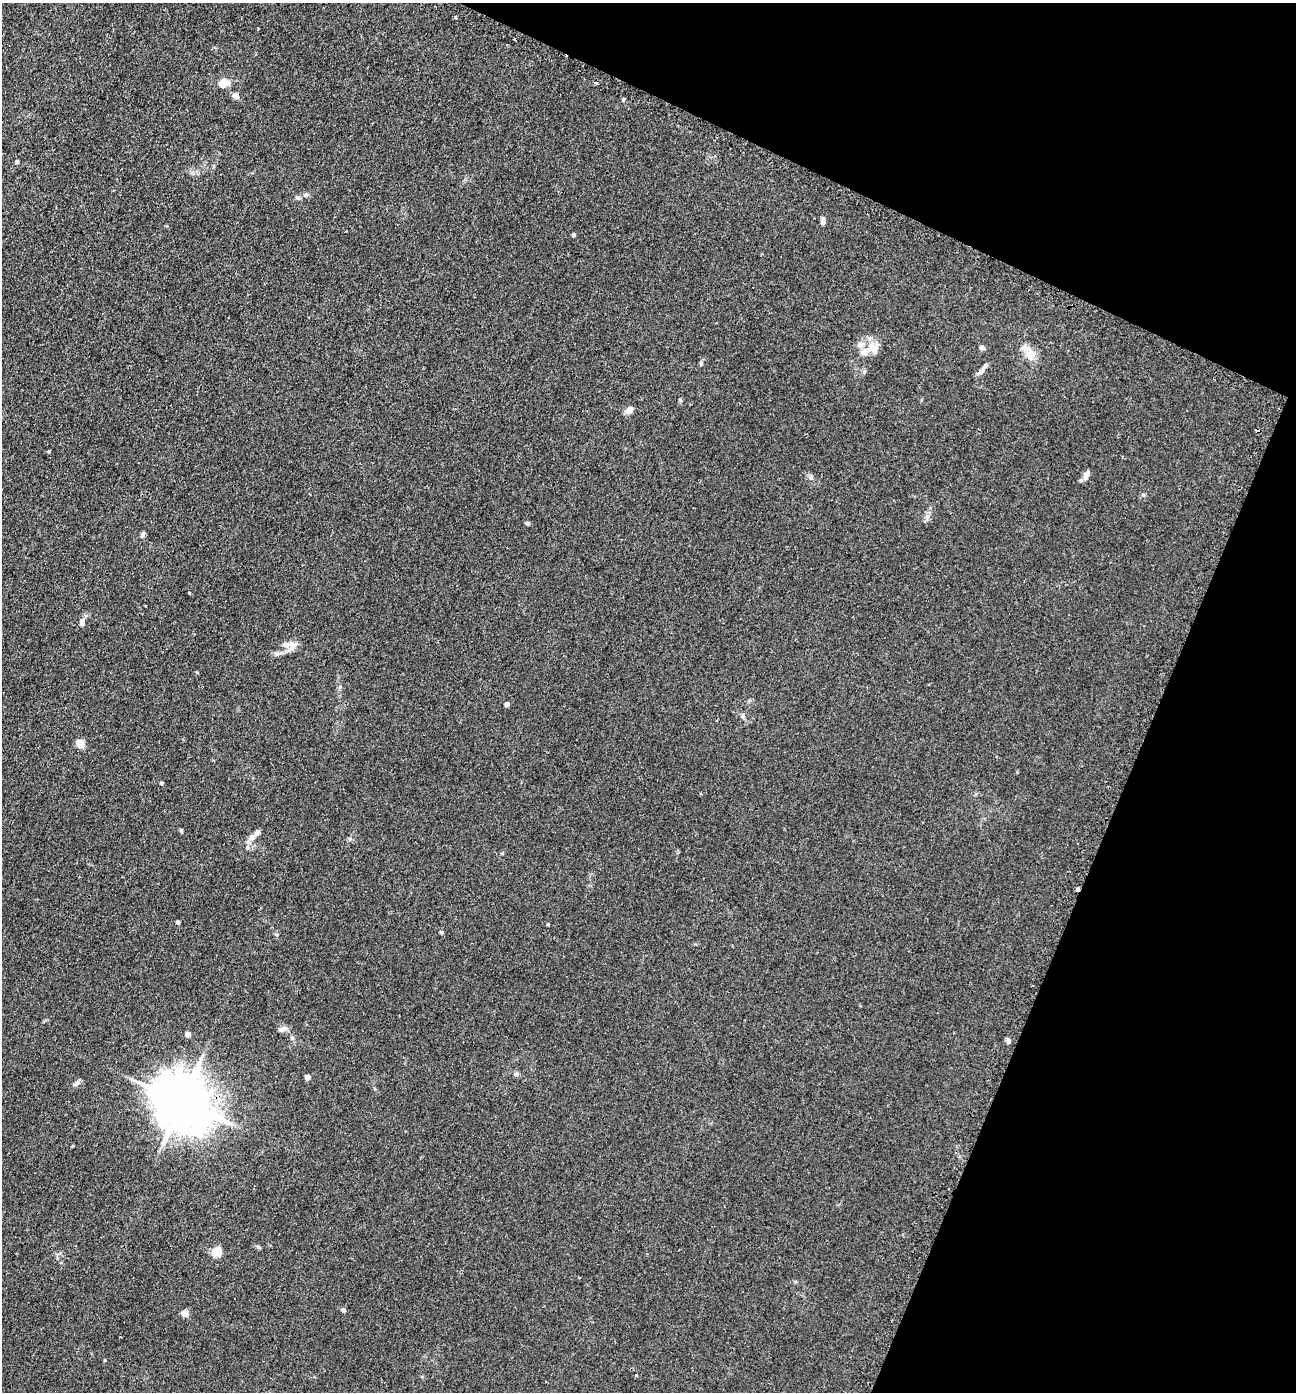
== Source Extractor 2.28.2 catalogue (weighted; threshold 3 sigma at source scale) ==
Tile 8 of 4 x 4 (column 4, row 2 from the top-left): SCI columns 4181-5474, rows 2810-4199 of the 5636 x 5618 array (HDU 1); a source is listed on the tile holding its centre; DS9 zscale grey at full resolution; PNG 1298 x 1394 px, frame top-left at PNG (2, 3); no overlay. Shown black and unused: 21% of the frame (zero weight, under 2 of 3 exposures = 3% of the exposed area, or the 3 px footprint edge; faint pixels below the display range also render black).
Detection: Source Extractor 2.28.2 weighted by HDU 2 'WHT'; one run over the whole footprint, this tile lists its part. Background 0.0592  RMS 0.0062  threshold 0.0279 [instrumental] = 3 sigma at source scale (4.5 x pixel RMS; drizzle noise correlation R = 1.50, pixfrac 1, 0.05/0.05 arcsec/px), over >= 5 px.
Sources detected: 47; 1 cosmic-ray / hot-pixel residue — not listed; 3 inside a brighter listed object's ellipse — not listed separately; the other 43 listed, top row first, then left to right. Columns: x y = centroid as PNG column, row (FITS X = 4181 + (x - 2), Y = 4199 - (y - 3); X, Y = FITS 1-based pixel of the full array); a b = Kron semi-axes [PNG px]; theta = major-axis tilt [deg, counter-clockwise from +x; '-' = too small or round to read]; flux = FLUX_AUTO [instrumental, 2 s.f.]
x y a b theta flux
455 17 3 3 - 0.73
224 83 13 10 27 6
236 96 7 6 - 3.1
17 162 5 4 - 0.8
306 195 6 5 - 1.3
823 221 7 5 90 2.6
573 235 4 4 - 2.7
982 348 8 6 -24 1.5
873 349 16 12 -16 6.9
1031 354 14 12 -70 7.8
701 364 6 5 - 1
981 371 14 6 47 3
629 410 11 7 49 3.1
1086 475 12 6 64 3.1
928 516 8 5 72 2
527 523 5 5 - 0.93
143 534 7 5 69 1.6
189 593 3 2 - 0.69
82 622 11 6 86 2.3
286 645 13 8 7 4.3
197 672 3 3 - 1.2
507 704 4 4 - 2.6
743 716 8 4 82 1
80 744 7 5 -59 20
161 783 4 3 - 1.1
181 830 5 4 - 0.81
257 833 13 7 50 3
1077 889 4 3 - 4.4
178 922 4 4 - 1.1
548 924 4 3 - 0.66
441 932 4 4 - 0.86
283 1029 12 7 23 2.5
188 1034 5 4 - 4.1
1009 1041 6 4 -90 1.2
516 1074 6 6 - 1.7
307 1077 5 5 - 2.8
76 1084 10 6 28 2.2
182 1102 17 14 -37 3500
259 1247 6 5 - 0.87
216 1252 5 5 - 39
579 1277 3 2 - 0.69
343 1310 6 4 -2 1.1
185 1313 5 4 - 11
Overlapping masked pixels (flux is a lower limit): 3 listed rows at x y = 981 371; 1077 889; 182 1102
Unlisted compact peaks at least as high as the median listed source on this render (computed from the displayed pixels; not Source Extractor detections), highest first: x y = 623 100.